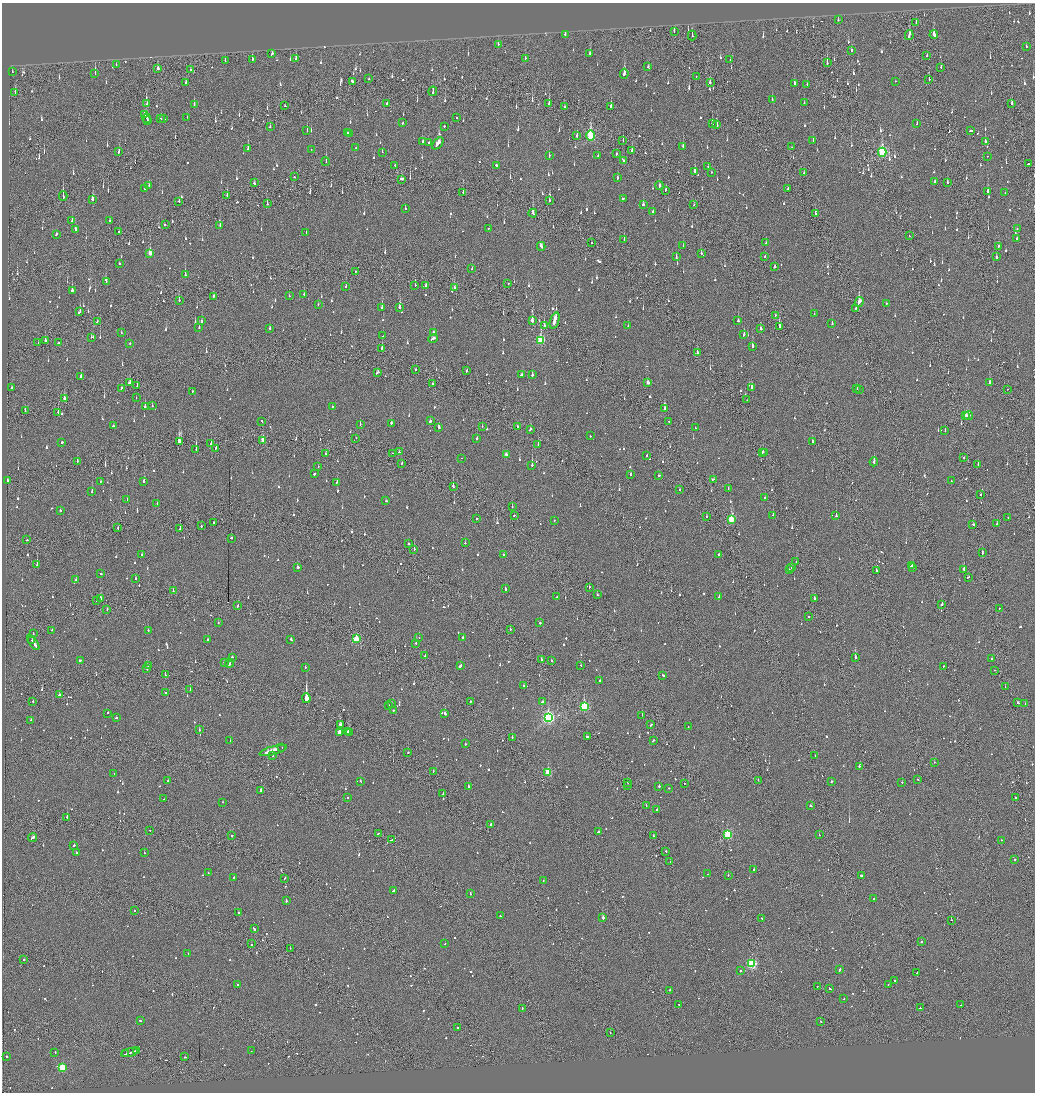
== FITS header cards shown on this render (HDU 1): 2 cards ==
NAXIS1  =                 2065
NAXIS2  =                 2180

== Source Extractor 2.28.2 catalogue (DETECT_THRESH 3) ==
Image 2065 x 2180 px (HDU 1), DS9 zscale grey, zoomed out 1/2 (1 PNG px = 2 x 2 image px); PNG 1037 x 1094 px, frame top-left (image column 1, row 2179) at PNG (2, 3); each listed source drawn as its Kron ellipse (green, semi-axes under 4 px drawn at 4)
Background -0.137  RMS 0.074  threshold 0.221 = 3 sigma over >= 5 px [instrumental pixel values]
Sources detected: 1447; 77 cannot appear on this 1/2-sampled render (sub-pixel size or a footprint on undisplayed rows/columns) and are neither listed nor drawn; of the other 1370, the 500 brightest by FLUX_AUTO listed and drawn (870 fainter detections omitted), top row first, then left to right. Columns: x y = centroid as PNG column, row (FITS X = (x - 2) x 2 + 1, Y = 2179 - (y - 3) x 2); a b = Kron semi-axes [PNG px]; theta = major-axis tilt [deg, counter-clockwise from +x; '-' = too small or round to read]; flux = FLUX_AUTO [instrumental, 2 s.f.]
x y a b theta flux
838 20 2 2 - 53
916 22 3 2 - 51
674 31 2 1 - 150
565 34 2 2 - 100
909 35 5 2 - 210
934 35 4 2 - 190
692 36 5 1 - 86
498 44 2 2 - 98
1026 46 2 2 - 70
851 50 3 2 - 86
272 54 3 2 - 100
590 54 4 2 - 90
927 56 3 1 - 130
525 58 2 2 - 71
252 59 3 2 - 150
296 59 3 2 - 84
730 60 2 2 - 75
225 61 2 2 - 120
827 63 3 1 - 56
116 64 2 2 - 55
648 67 2 2 - 49
941 67 2 2 - 47
158 68 2 2 - 300
190 70 3 2 - 110
12 72 2 2 - 50
95 73 3 2 - 130
624 74 5 2 - 410
696 77 2 1 - 53
369 79 3 1 - 88
929 79 2 1 - 71
352 81 3 2 - 210
895 81 2 2 - 53
710 82 3 2 - 89
186 83 3 2 - 110
794 83 3 2 - 78
807 85 2 1 - 53
433 91 5 2 - 120
15 92 2 1 - 74
772 100 2 2 - 68
387 103 2 2 - 70
804 103 2 2 - 53
1012 103 2 2 - 150
147 104 3 2 - 55
549 104 4 1 - 110
194 105 3 2 - 91
285 106 2 2 - 54
565 107 3 1 - 77
611 107 3 2 - 180
145 114 4 2 - 110
187 117 2 2 - 110
147 118 5 2 - 200
161 118 2 1 - 62
457 118 2 2 - 51
164 119 2 2 - 130
147 120 2 2 - 83
403 123 3 2 - 70
917 123 2 2 - 53
712 124 3 2 - 190
717 125 3 2 - 100
444 126 2 2 - 70
270 127 2 2 - 48
307 131 3 2 - 51
970 131 4 2 - 120
348 133 4 1 - 160
350 134 3 2 - 79
577 136 3 2 - 120
590 136 5 3 - 1100
623 140 3 1 - 51
813 141 4 2 - 84
985 141 3 2 - 110
423 142 3 2 - 96
429 142 2 2 - 74
438 143 7 2 48 210
683 146 3 2 - 150
792 147 2 1 - 47
248 148 3 2 - 99
356 148 2 2 - 57
311 150 2 2 - 57
632 150 3 2 - 89
119 152 3 2 - 70
382 152 2 1 - 47
882 152 4 3 - 1600
616 154 2 2 - 130
549 156 3 2 - 56
598 156 2 2 - 140
987 156 2 2 - 53
623 161 2 1 - 47
326 162 4 1 - 190
1029 163 3 2 - 150
395 165 2 2 - 91
496 165 3 2 - 59
708 166 2 2 - 71
695 171 4 2 - 130
711 172 2 2 - 69
804 173 2 2 - 47
294 177 2 2 - 57
617 178 3 2 - 70
401 179 3 2 - 170
935 181 2 2 - 95
948 182 3 2 - 58
254 183 2 2 - 94
149 185 3 2 - 71
659 186 4 2 - 150
788 188 2 2 - 56
145 189 2 2 - 81
665 190 4 1 - 100
463 192 2 1 - 110
987 192 3 2 - 190
1005 193 2 2 - 170
227 195 3 2 - 160
63 196 4 1 - 430
623 198 2 2 - 150
92 199 3 2 - 160
549 200 3 2 - 73
179 201 2 2 - 130
267 204 3 2 - 49
643 204 3 2 - 50
694 205 3 1 - 52
405 209 2 2 - 110
653 211 2 2 - 160
533 213 4 2 - 430
815 213 4 2 - 140
72 221 3 2 - 110
110 221 2 2 - 71
165 225 2 2 - 75
220 225 2 2 - 77
488 229 2 2 - 73
1017 229 2 2 - 83
76 230 2 2 - 120
119 232 2 1 - 69
306 233 2 2 - 47
56 234 3 2 - 64
909 236 2 1 - 85
1017 238 3 2 - 55
624 240 3 2 - 82
591 243 3 1 - 140
766 243 2 2 - 65
541 246 4 2 - 320
683 246 2 2 - 59
998 246 2 2 - 71
150 253 3 2 - 170
701 253 2 2 - 56
676 257 3 2 - 100
765 257 2 2 - 47
996 257 3 2 - 84
119 264 2 2 - 70
774 267 2 2 - 54
472 268 2 2 - 74
355 271 2 1 - 50
185 275 3 2 - 250
106 282 2 2 - 120
508 283 2 2 - 51
415 285 2 2 - 52
426 286 3 2 - 62
346 287 2 2 - 76
454 287 2 2 - 64
72 290 3 2 - 160
304 294 2 2 - 51
213 296 3 1 - 230
289 296 2 2 - 75
179 300 3 2 - 79
859 302 5 2 - 200
886 303 2 2 - 48
318 304 2 2 - 57
399 307 3 2 - 340
382 308 3 2 - 170
855 308 3 2 - 72
79 312 3 2 - 270
814 314 2 2 - 53
775 315 2 1 - 62
555 320 8 2 70 1400
97 321 3 2 - 63
201 321 2 2 - 76
532 321 3 2 - 390
738 321 2 2 - 76
832 324 2 2 - 200
544 325 3 2 - 150
628 326 2 2 - 52
779 326 3 2 - 320
199 327 2 2 - 70
270 328 3 2 - 67
761 329 3 2 - 61
121 332 2 2 - 63
433 332 3 2 - 86
744 334 3 2 - 180
383 336 2 1 - 89
91 337 2 2 - 48
433 339 5 2 - 180
45 340 3 2 - 90
540 340 4 3 - 730
38 343 2 2 - 52
58 343 2 2 - 180
130 343 2 2 - 52
752 347 3 2 - 240
382 348 2 2 - 77
697 353 3 2 - 270
416 369 2 1 - 59
467 371 2 2 - 59
377 372 3 2 - 130
522 375 3 2 - 78
532 375 2 2 - 110
81 377 2 2 - 240
648 382 3 2 - 83
129 383 3 2 - 120
990 383 2 2 - 120
433 384 2 2 - 120
137 385 2 1 - 53
12 388 2 2 - 48
121 388 2 2 - 74
752 388 3 2 - 240
857 389 2 1 - 260
859 389 2 1 - 65
1007 389 2 1 - 57
192 391 2 2 - 64
64 398 3 2 - 300
136 398 2 2 - 52
747 400 2 2 - 53
152 406 2 2 - 68
145 407 3 2 - 190
333 407 2 2 - 54
665 408 2 2 - 65
25 411 2 1 - 110
58 412 3 1 - 140
965 416 2 2 - 79
968 416 4 3 - 120
262 421 3 2 - 85
430 421 2 2 - 400
669 421 2 2 - 80
391 423 2 2 - 120
360 424 2 1 - 120
113 426 2 2 - 49
482 426 2 1 - 54
439 427 3 2 - 120
517 427 3 2 - 58
695 428 3 2 - 95
530 429 3 2 - 68
945 431 2 2 - 51
590 436 2 2 - 110
356 438 2 1 - 110
477 439 2 2 - 78
263 441 3 2 - 180
812 441 3 2 - 150
62 442 2 2 - 140
180 442 4 3 - 4100
211 444 3 2 - 140
538 445 2 1 - 61
216 448 3 1 - 140
196 449 3 1 - 210
399 452 2 2 - 48
763 452 2 2 - 53
392 453 2 1 - 110
765 453 2 1 - 49
326 454 2 2 - 47
506 454 3 2 - 72
647 456 2 2 - 110
461 458 2 2 - 50
964 458 2 2 - 240
77 461 3 1 - 62
874 462 4 2 - 190
401 463 2 2 - 94
978 464 2 2 - 81
532 465 2 2 - 290
318 466 2 2 - 64
314 474 2 2 - 170
631 474 2 2 - 98
659 475 2 2 - 93
713 479 3 2 - 64
7 480 2 2 - 130
100 481 2 1 - 58
144 481 2 2 - 210
951 481 2 2 - 49
337 482 2 2 - 48
453 486 3 2 - 190
728 488 2 2 - 70
680 490 2 2 - 56
92 492 2 2 - 120
980 494 2 2 - 52
765 498 2 2 - 100
127 499 2 2 - 56
386 501 3 2 - 85
157 503 2 2 - 61
512 507 2 1 - 53
60 510 2 2 - 72
514 515 2 2 - 51
773 515 2 2 - 62
836 516 2 2 - 280
706 517 2 1 - 140
1008 517 2 2 - 71
476 518 2 2 - 63
731 519 3 3 - 530
554 520 2 2 - 50
214 523 2 2 - 85
973 524 2 2 - 77
997 524 2 2 - 160
201 526 2 2 - 100
118 528 2 1 - 150
180 529 2 2 - 58
231 538 2 2 - 49
27 540 2 2 - 92
465 543 2 2 - 140
408 544 2 2 - 64
414 549 3 2 - 130
982 553 3 2 - 130
142 555 2 2 - 56
504 555 3 2 - 110
718 555 2 2 - 110
796 562 2 2 - 69
37 564 2 2 - 96
912 566 3 2 - 140
297 568 2 2 - 1300
792 568 3 2 - 83
913 568 2 2 - 49
789 570 2 2 - 58
876 570 2 2 - 88
964 570 2 2 - 210
101 574 2 2 - 500
968 577 3 2 - 60
76 579 2 2 - 56
136 579 2 2 - 68
589 587 2 2 - 54
505 589 3 2 - 84
173 591 2 1 - 120
597 595 2 2 - 160
719 596 2 2 - 54
557 597 2 2 - 59
100 598 3 2 - 240
814 599 2 1 - 920
97 600 2 1 - 58
942 604 2 2 - 76
238 606 2 2 - 81
999 608 2 1 - 50
107 609 2 2 - 56
808 617 2 1 - 55
218 623 2 2 - 50
540 623 2 2 - 61
510 629 2 2 - 78
52 630 2 2 - 47
148 630 2 2 - 150
33 634 2 2 - 52
419 638 2 1 - 65
463 638 2 2 - 50
356 639 3 3 - 460
32 640 2 1 - 50
208 640 3 2 - 67
291 640 3 2 - 69
33 643 8 2 -56 270
416 644 2 2 - 240
425 656 2 2 - 100
232 657 2 2 - 280
855 657 2 2 - 300
991 658 2 2 - 48
80 660 2 2 - 160
541 660 2 1 - 350
551 660 3 2 - 100
224 662 2 2 - 320
229 663 4 2 - 140
580 665 2 2 - 53
148 666 2 2 - 78
461 666 3 2 - 95
943 666 2 1 - 71
305 667 2 2 - 150
147 669 2 1 - 140
994 670 2 2 - 81
165 675 2 1 - 60
663 675 3 2 - 170
600 680 2 2 - 69
524 686 2 2 - 110
1005 687 2 1 - 81
190 690 2 1 - 110
166 693 2 2 - 110
59 695 2 2 - 90
306 698 5 2 - 24000
33 701 2 2 - 91
471 701 2 1 - 79
542 701 3 2 - 110
392 703 2 2 - 53
1018 703 2 2 - 120
1025 704 2 2 - 52
389 705 2 2 - 48
584 706 4 3 - 1200
393 710 2 2 - 73
107 713 2 2 - 53
445 714 2 2 - 210
642 715 2 2 - 180
548 717 4 4 - 2800
116 718 2 2 - 80
31 720 2 2 - 59
341 725 2 2 - 670
651 725 3 2 - 100
688 726 2 2 - 47
199 730 2 2 - 120
348 731 2 1 - 250
339 732 2 2 - 1700
349 732 2 2 - 390
512 737 2 2 - 54
587 737 3 2 - 140
230 740 2 1 - 87
653 741 3 2 - 130
465 744 2 2 - 100
282 748 2 2 - 130
273 750 14 2 16 1100
408 752 2 2 - 76
272 755 2 2 - 110
815 756 2 1 - 82
934 762 2 2 - 61
859 766 2 2 - 170
433 771 2 1 - 52
548 772 3 3 - 570
114 773 2 2 - 58
917 779 2 2 - 62
758 780 2 1 - 60
168 781 3 2 - 52
831 781 2 2 - 70
360 782 2 2 - 180
628 782 2 2 - 66
902 782 2 2 - 77
684 783 2 1 - 49
468 786 2 2 - 130
627 786 2 2 - 70
659 786 2 2 - 200
668 788 2 2 - 59
260 790 2 2 - 160
443 794 2 1 - 65
347 797 2 2 - 260
1015 797 2 2 - 83
164 799 2 2 - 79
222 802 2 2 - 51
646 806 2 1 - 88
810 806 2 2 - 80
657 810 2 2 - 170
67 817 2 1 - 530
491 825 3 2 - 49
150 830 2 2 - 59
599 831 3 2 - 110
378 834 3 2 - 96
727 835 3 3 - 1100
819 835 2 2 - 56
232 836 2 1 - 63
653 836 2 2 - 77
32 838 4 2 - 190
391 840 3 2 - 78
1001 840 2 2 - 65
74 846 2 2 - 67
666 851 2 1 - 59
76 852 2 2 - 130
144 853 2 2 - 100
1014 860 2 2 - 80
670 862 2 1 - 50
754 870 2 2 - 1800
208 873 2 2 - 52
707 874 2 2 - 50
728 875 2 1 - 130
862 875 4 2 - 150
234 877 2 2 - 93
285 878 2 1 - 59
543 881 2 2 - 52
394 891 4 2 - 160
470 893 3 2 - 85
873 899 2 2 - 60
286 900 3 2 - 77
135 911 2 2 - 68
238 913 2 2 - 84
500 916 2 2 - 54
602 918 2 2 - 1500
762 918 2 2 - 130
951 920 2 1 - 260
254 929 3 2 - 140
921 942 2 2 - 69
445 943 2 1 - 47
251 944 2 1 - 260
290 948 2 1 - 160
188 953 2 2 - 54
24 959 2 2 - 140
752 964 3 3 - 1600
839 970 3 2 - 170
740 971 2 2 - 130
917 973 2 1 - 71
895 981 2 2 - 67
888 984 2 2 - 73
237 985 2 2 - 50
817 986 2 2 - 60
830 989 2 2 - 220
670 990 2 2 - 100
844 999 2 2 - 74
679 1004 2 2 - 60
961 1005 2 1 - 49
522 1008 2 1 - 79
920 1008 2 2 - 110
140 1021 2 2 - 81
821 1021 3 2 - 120
458 1028 3 1 - 140
610 1033 2 2 - 98
136 1051 4 2 - 180
251 1051 2 2 - 67
55 1052 2 2 - 58
129 1053 9 2 14 490
125 1054 2 1 - 170
6 1056 2 2 - 150
185 1057 2 2 - 58
62 1067 3 3 - 790
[870 fainter detections neither listed nor drawn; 77 sub-pixel or undisplayed-footprint detections neither listed nor drawn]